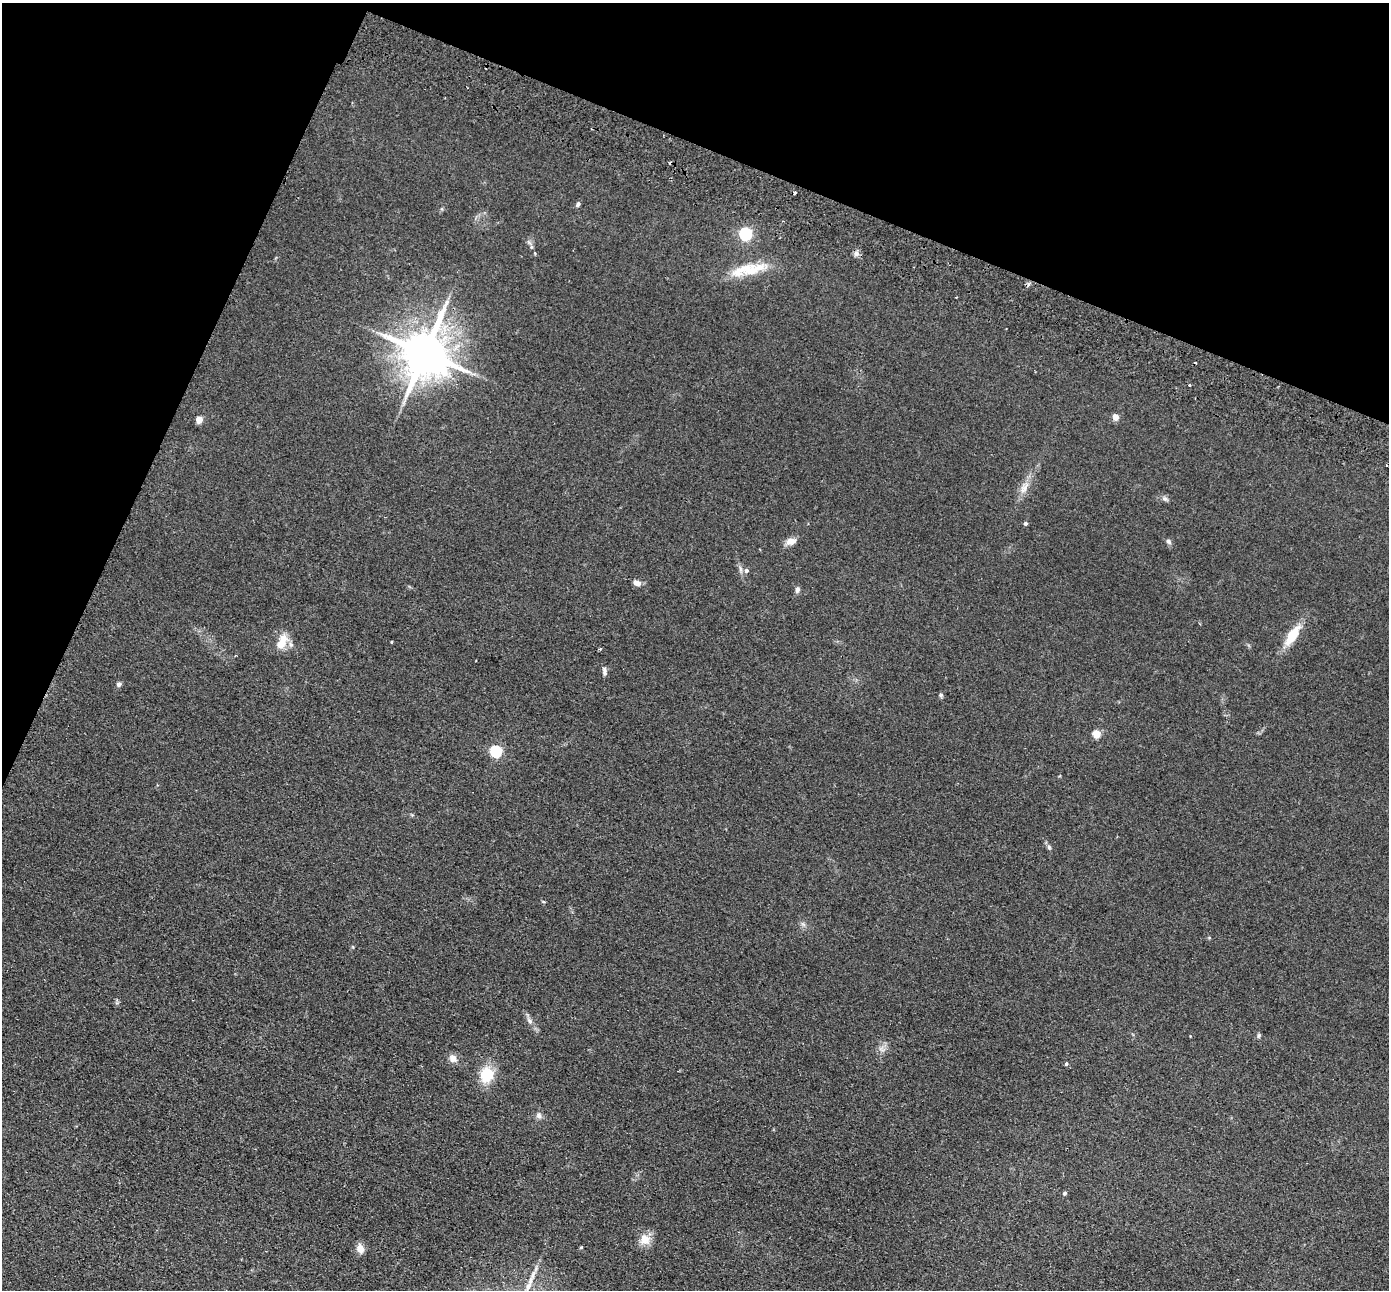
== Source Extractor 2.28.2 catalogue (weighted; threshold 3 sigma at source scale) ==
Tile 2 of 4 x 4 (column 2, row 1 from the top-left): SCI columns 1415-2801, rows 4191-5478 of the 5603 x 5672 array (HDU 1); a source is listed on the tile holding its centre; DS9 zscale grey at full resolution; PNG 1391 x 1292 px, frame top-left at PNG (2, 3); no overlay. Shown black and unused: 20% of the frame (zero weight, under 2 of 3 exposures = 3% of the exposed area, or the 3 px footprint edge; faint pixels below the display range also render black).
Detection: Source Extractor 2.28.2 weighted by HDU 2 'WHT'; one run over the whole footprint, this tile lists its part. Background 0.0692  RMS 0.0096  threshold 0.0433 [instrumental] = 3 sigma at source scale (4.5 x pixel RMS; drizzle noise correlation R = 1.50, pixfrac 1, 0.05/0.05 arcsec/px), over >= 5 px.
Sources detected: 41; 3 cosmic-ray / hot-pixel residue — not listed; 1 inside a brighter listed object's ellipse — not listed separately; the other 37 listed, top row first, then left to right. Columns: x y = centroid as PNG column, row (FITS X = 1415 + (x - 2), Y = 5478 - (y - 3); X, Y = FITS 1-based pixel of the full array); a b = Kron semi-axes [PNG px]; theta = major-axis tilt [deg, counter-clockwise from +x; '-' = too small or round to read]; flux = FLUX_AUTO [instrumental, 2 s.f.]
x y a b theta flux
795 192 3 3 - 4.1
578 204 7 5 66 2.2
745 234 6 6 - 140
531 247 6 4 72 1.4
856 254 8 7 - 3.5
752 269 42 16 9 30
425 353 14 13 - 4400
404 402 11 3 50 2.4
1116 417 5 4 - 11
199 420 5 4 - 14
1024 489 13 8 64 7.3
1165 499 7 5 -41 2.3
1025 523 4 4 - 2.3
790 541 12 8 16 6.8
1168 541 7 6 - 2.4
746 570 6 6 - 2.8
637 583 8 6 -26 5.8
797 590 8 6 66 2.8
1292 635 24 9 57 25
282 641 22 11 65 15
604 670 11 5 -66 3
119 684 6 5 - 2.4
941 695 5 5 - 1.6
1096 734 5 5 - 27
496 751 6 5 - 110
1049 847 6 5 - 1.7
530 1021 9 6 -51 3.7
1258 1036 7 3 89 1.5
881 1049 10 4 -32 2.7
453 1059 11 9 -38 5.9
1066 1064 4 3 - 2
487 1074 16 14 72 29
539 1115 9 7 -73 3.5
1065 1193 4 4 - 1.9
645 1239 16 14 -75 11
581 1247 4 4 - 0.98
360 1248 11 8 -75 7.6
Overlapping masked pixels (flux is a lower limit): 1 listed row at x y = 425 353